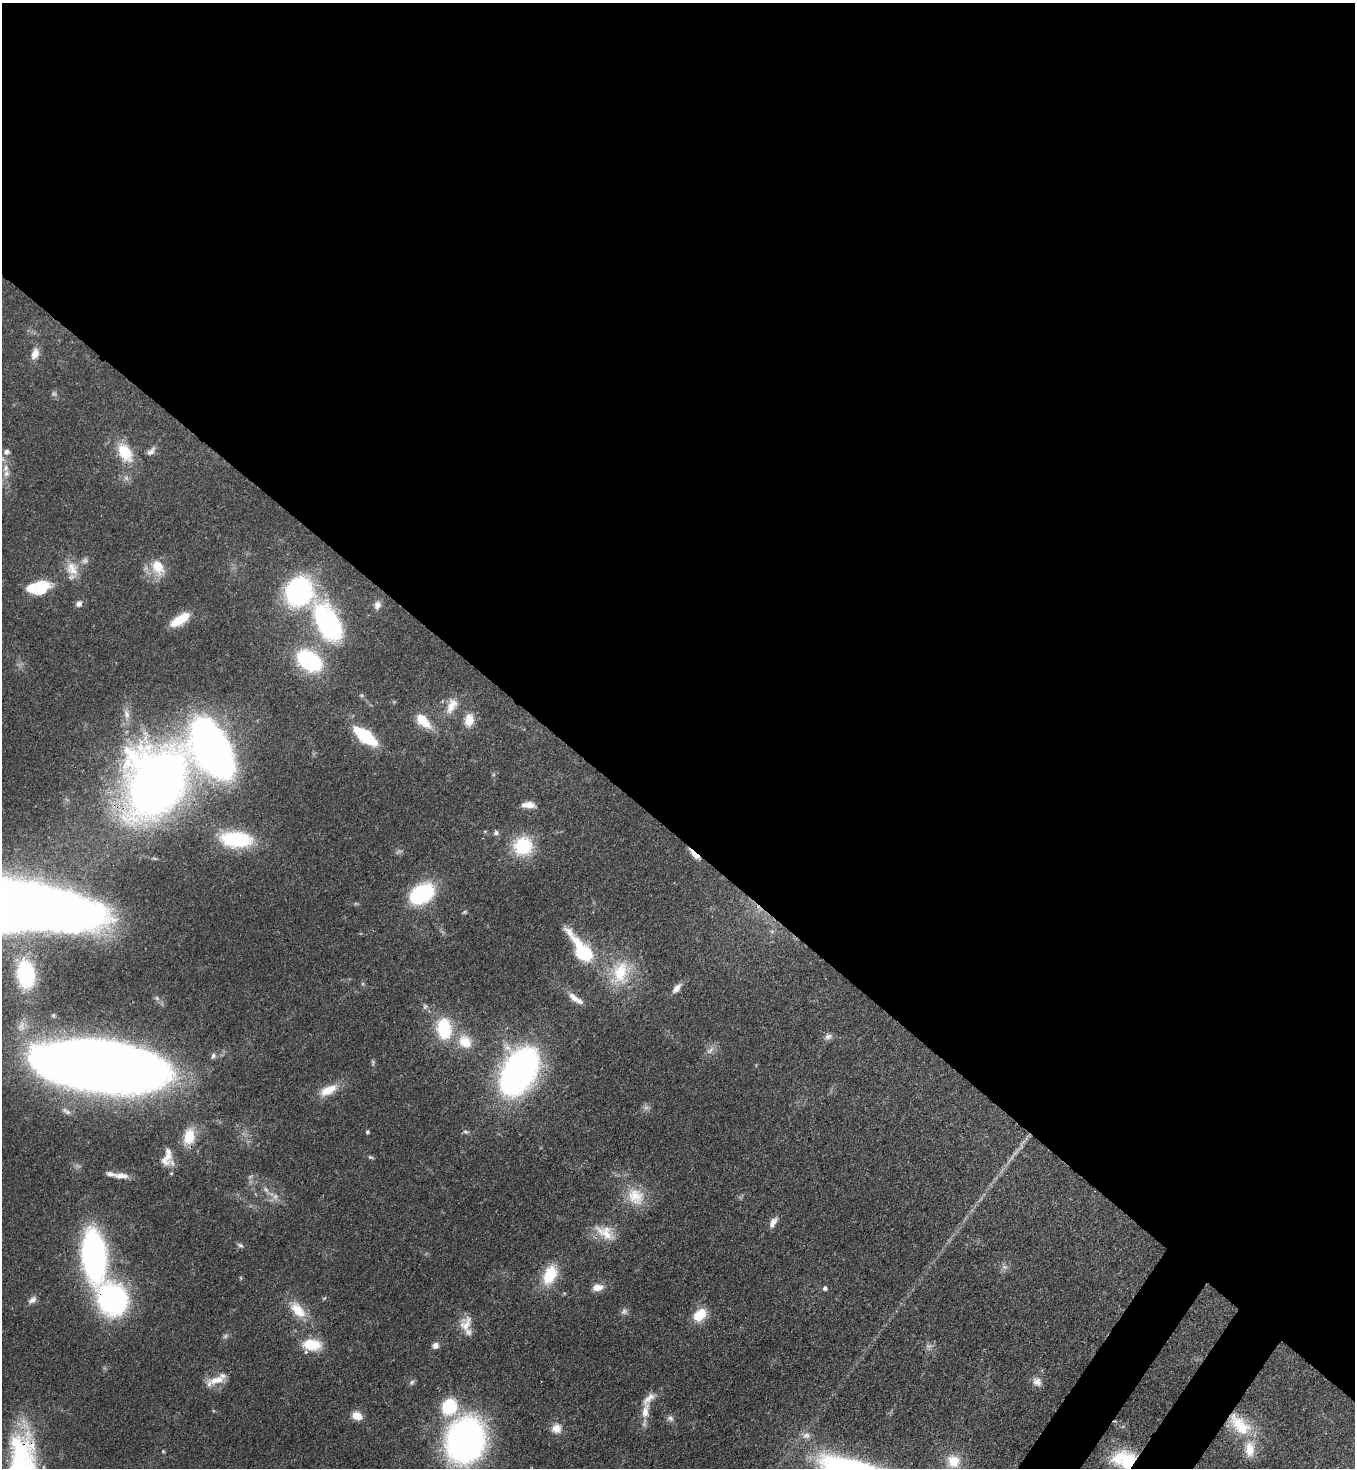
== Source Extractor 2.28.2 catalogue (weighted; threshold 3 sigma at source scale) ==
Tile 3 of 4 x 4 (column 3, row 1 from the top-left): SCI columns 2936-4288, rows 4456-5921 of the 6014 x 5992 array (HDU 1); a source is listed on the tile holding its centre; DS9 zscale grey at full resolution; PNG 1357 x 1470 px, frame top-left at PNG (2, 3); no overlay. Shown black and unused: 58% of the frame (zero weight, under 3 of 4 exposures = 7% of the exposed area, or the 3 px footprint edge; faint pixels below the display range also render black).
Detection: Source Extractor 2.28.2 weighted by HDU 2 'WHT'; one run over the whole footprint, this tile lists its part. Background 0.0809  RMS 0.0037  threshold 0.0168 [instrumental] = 3 sigma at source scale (4.5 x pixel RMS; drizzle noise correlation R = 1.50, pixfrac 1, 0.05/0.05 arcsec/px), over >= 5 px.
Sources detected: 97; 4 too faint to see at this stretch — not listed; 9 inside a brighter listed object's ellipse — not listed separately; the other 84 listed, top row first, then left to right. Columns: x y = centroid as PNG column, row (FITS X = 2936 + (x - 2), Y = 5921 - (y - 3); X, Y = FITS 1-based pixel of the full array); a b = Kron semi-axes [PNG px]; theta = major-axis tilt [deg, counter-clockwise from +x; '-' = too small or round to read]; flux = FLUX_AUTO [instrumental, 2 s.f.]
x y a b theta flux
35 354 14 9 70 3.2
151 451 12 7 45 1.9
6 452 7 6 - 1.2
125 453 25 15 -59 12
6 468 11 7 79 2.3
158 567 21 14 -62 8.6
72 569 22 15 -61 6.5
42 584 21 11 0 9.4
299 591 25 21 68 68
79 604 9 8 - 1.6
377 605 11 9 82 2
180 620 21 8 32 10
328 622 49 26 -60 53
309 661 24 15 -34 39
451 706 21 11 62 5.3
127 714 15 6 -70 2.2
423 720 15 8 -44 11
469 720 14 10 81 5.8
365 736 17 7 -37 40
212 749 38 22 -63 280
158 782 42 33 64 520
528 805 16 7 0 3.3
496 833 7 6 - 1.1
236 839 32 16 -4 29
523 846 23 21 17 18
695 855 16 5 -44 3.6
422 894 24 17 31 34
464 912 6 5 - 0.53
582 950 47 16 -53 27
620 973 37 23 76 19
26 974 23 14 -82 35
677 988 14 7 49 2.6
574 997 16 8 -43 3.2
157 998 7 5 -46 0.87
425 1006 8 6 56 0.92
444 1028 25 17 -82 19
828 1037 11 7 27 1.5
465 1042 19 15 -47 8.5
710 1050 15 6 49 1.9
213 1056 7 6 - 1
100 1065 93 35 -8 750
519 1071 38 23 60 170
328 1090 25 11 27 6.9
66 1111 15 6 -32 1.6
367 1132 4 4 - 0.72
465 1132 8 5 -31 0.8
189 1136 21 13 80 8.5
1022 1143 19 4 56 2.4
370 1157 8 4 -26 0.59
166 1158 20 16 -74 5.4
121 1176 20 7 -4 3.6
266 1189 9 6 -49 1.5
635 1196 26 22 -47 11
773 1223 16 7 62 2.4
605 1232 29 16 -32 7.8
240 1245 9 5 -34 0.89
94 1256 35 16 -85 140
1005 1267 8 5 -11 1.1
550 1275 23 14 66 14
597 1287 12 8 7 3.9
825 1288 5 5 - 1
324 1298 7 3 36 0.48
112 1299 35 31 -64 69
32 1300 13 8 36 1.8
298 1310 27 14 -47 8.8
624 1311 10 8 47 1.4
700 1315 18 13 41 7.7
466 1324 23 13 67 5.5
312 1344 23 13 -5 10
435 1345 8 7 - 1.8
217 1380 26 9 12 5.5
412 1382 8 6 29 0.91
1037 1382 12 11 - 2.6
449 1406 16 14 66 20
645 1411 25 9 78 5.7
357 1416 9 7 -22 5.8
670 1418 9 7 -32 1.4
1240 1425 38 19 -44 17
556 1428 13 13 - 3.9
806 1436 11 8 13 2.1
465 1441 30 24 66 190
163 1451 5 4 - 0.41
1125 1460 28 21 -13 20
953 1461 17 16 - 7.2
Overlapping masked pixels (flux is a lower limit): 7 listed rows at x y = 158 782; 695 855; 100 1065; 605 1232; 112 1299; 1240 1425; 1125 1460
Isophote crosses this tile's border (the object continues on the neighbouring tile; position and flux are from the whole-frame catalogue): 1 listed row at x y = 1125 1460